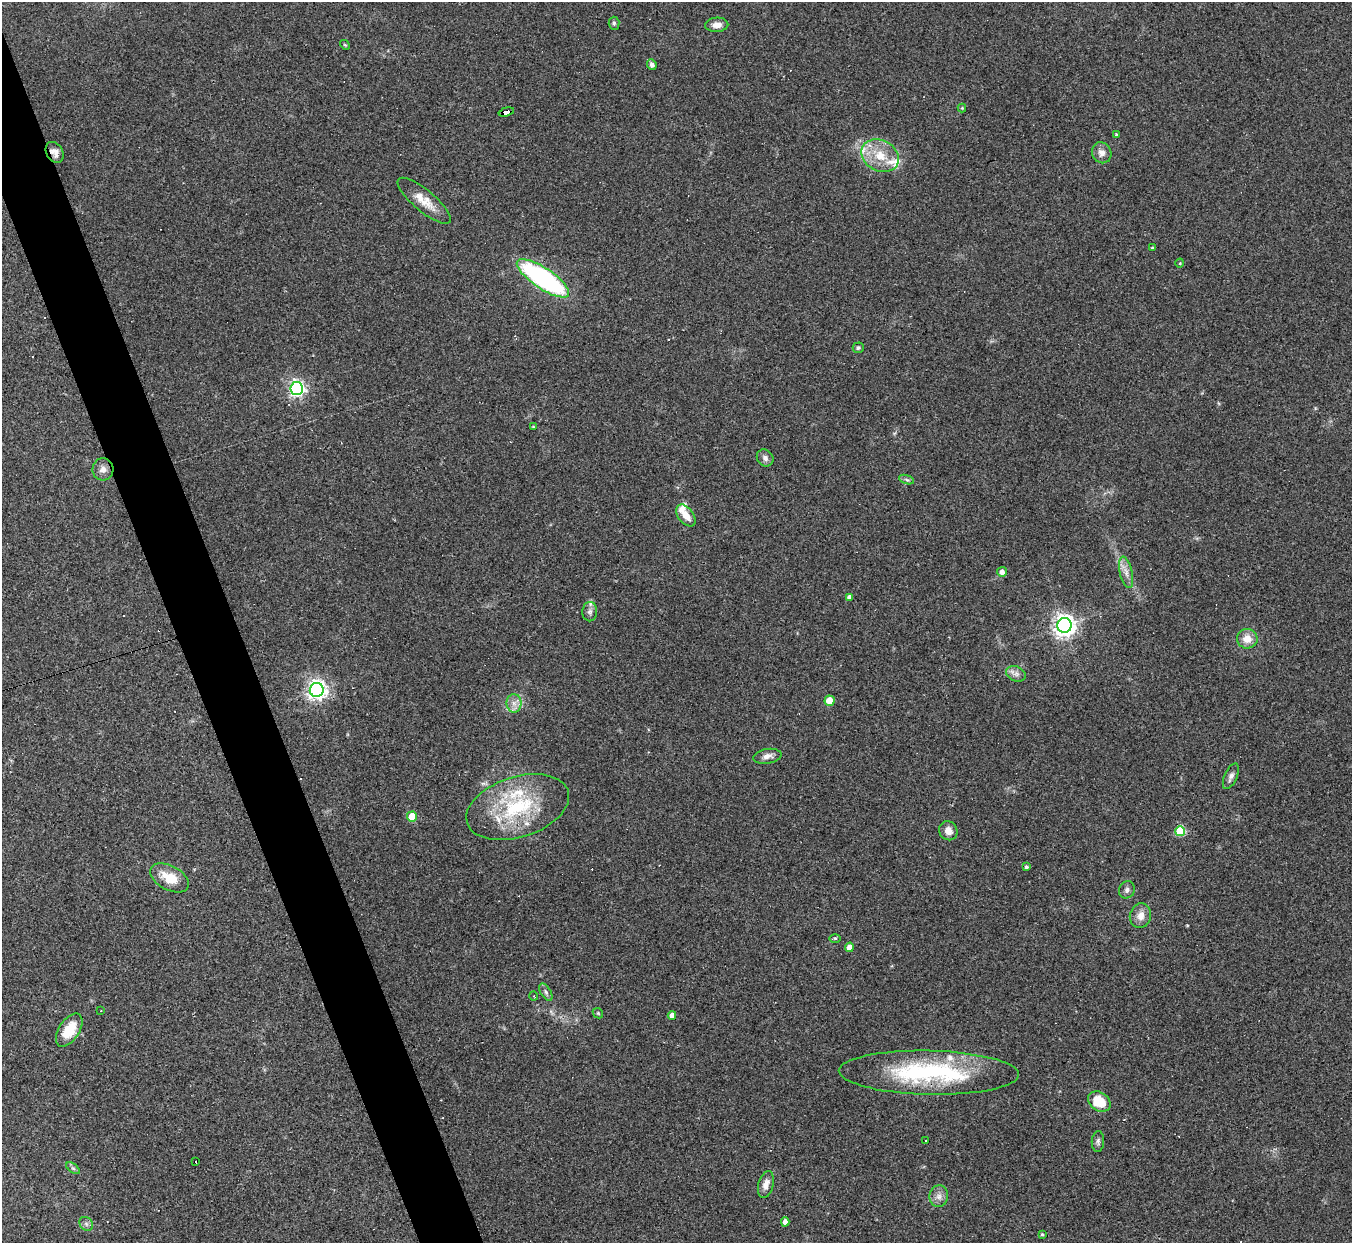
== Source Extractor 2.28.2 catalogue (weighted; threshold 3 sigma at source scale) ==
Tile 11 of 4 x 4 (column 3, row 3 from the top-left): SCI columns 2699-4048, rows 1513-2753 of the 5397 x 5383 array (HDU 1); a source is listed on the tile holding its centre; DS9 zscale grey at full resolution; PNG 1354 x 1245 px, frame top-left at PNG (2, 2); each listed source drawn as its Kron ellipse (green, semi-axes under 4 px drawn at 4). Shown black and unused: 4% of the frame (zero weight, under 2 of 3 exposures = <1% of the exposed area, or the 3 px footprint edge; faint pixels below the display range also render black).
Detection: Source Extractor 2.28.2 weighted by HDU 2 'WHT'; one run over the whole footprint, this tile lists its part. Background 0.0637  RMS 0.0069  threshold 0.0311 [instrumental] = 3 sigma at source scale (4.5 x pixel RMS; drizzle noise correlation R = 1.50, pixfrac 1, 0.05/0.05 arcsec/px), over >= 5 px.
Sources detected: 82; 14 cosmic-ray / hot-pixel residue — neither listed nor drawn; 8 inside a brighter listed object's ellipse — not listed separately; the other 60 listed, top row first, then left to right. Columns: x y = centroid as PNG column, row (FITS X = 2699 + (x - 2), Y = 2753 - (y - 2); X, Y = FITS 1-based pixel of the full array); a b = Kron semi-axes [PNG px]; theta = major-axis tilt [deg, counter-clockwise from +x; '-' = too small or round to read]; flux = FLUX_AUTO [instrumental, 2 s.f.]
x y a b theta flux
614 23 6 5 - 1.3
717 25 11 7 3 5.5
345 45 5 4 - 0.8
652 65 5 4 - 2.4
962 108 4 4 - 0.64
506 112 8 4 15 240
1116 134 3 3 - 2.1
55 152 11 8 -58 4.4
1102 153 11 9 -61 4.6
880 156 19 15 -28 17
424 201 33 10 -40 12
1153 247 4 3 - 0.91
1180 263 4 3 - 0.55
543 278 31 10 -34 140
858 348 5 5 - 1.3
297 389 6 6 - 220
533 427 4 3 - 0.67
765 458 9 7 -50 3
103 469 11 10 - 4.4
907 480 8 3 -19 1.3
686 515 12 7 -54 7.4
1002 572 5 5 - 3.4
1126 572 16 6 -76 4.8
850 597 4 4 - 3.4
590 612 10 7 89 2.5
1064 625 7 7 - 530
1247 639 10 10 - 8.3
1016 674 10 7 -24 3.2
317 690 7 7 - 360
830 701 5 5 - 13
514 703 9 7 -88 4.1
767 756 14 7 10 4.1
1231 776 14 6 66 3
518 807 53 30 18 63
412 817 5 5 - 18
948 831 10 9 - 5.2
1180 831 5 5 - 40
1026 867 4 3 - 1.3
169 878 21 12 -27 16
1127 890 9 7 57 2.5
1140 916 12 10 74 6.3
835 938 5 3 - 0.99
849 947 4 4 - 5.5
546 992 9 5 -59 1.8
534 996 4 3 - 0.57
101 1011 3 2 - 0.44
598 1013 6 4 -45 0.86
672 1015 4 4 - 3.7
69 1030 19 10 56 18
929 1073 90 22 -1 99
1099 1101 12 9 -35 20
926 1140 2 2 - 0.41
1098 1141 10 6 88 2.1
195 1162 3 3 - 3.4
73 1168 8 4 -36 1.4
766 1185 13 7 75 5.6
939 1196 11 9 82 4.4
785 1222 4 4 - 4.2
86 1224 7 6 - 2
1042 1234 4 3 - 0.88
Overlapping masked pixels (flux is a lower limit): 2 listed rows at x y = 506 112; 55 152